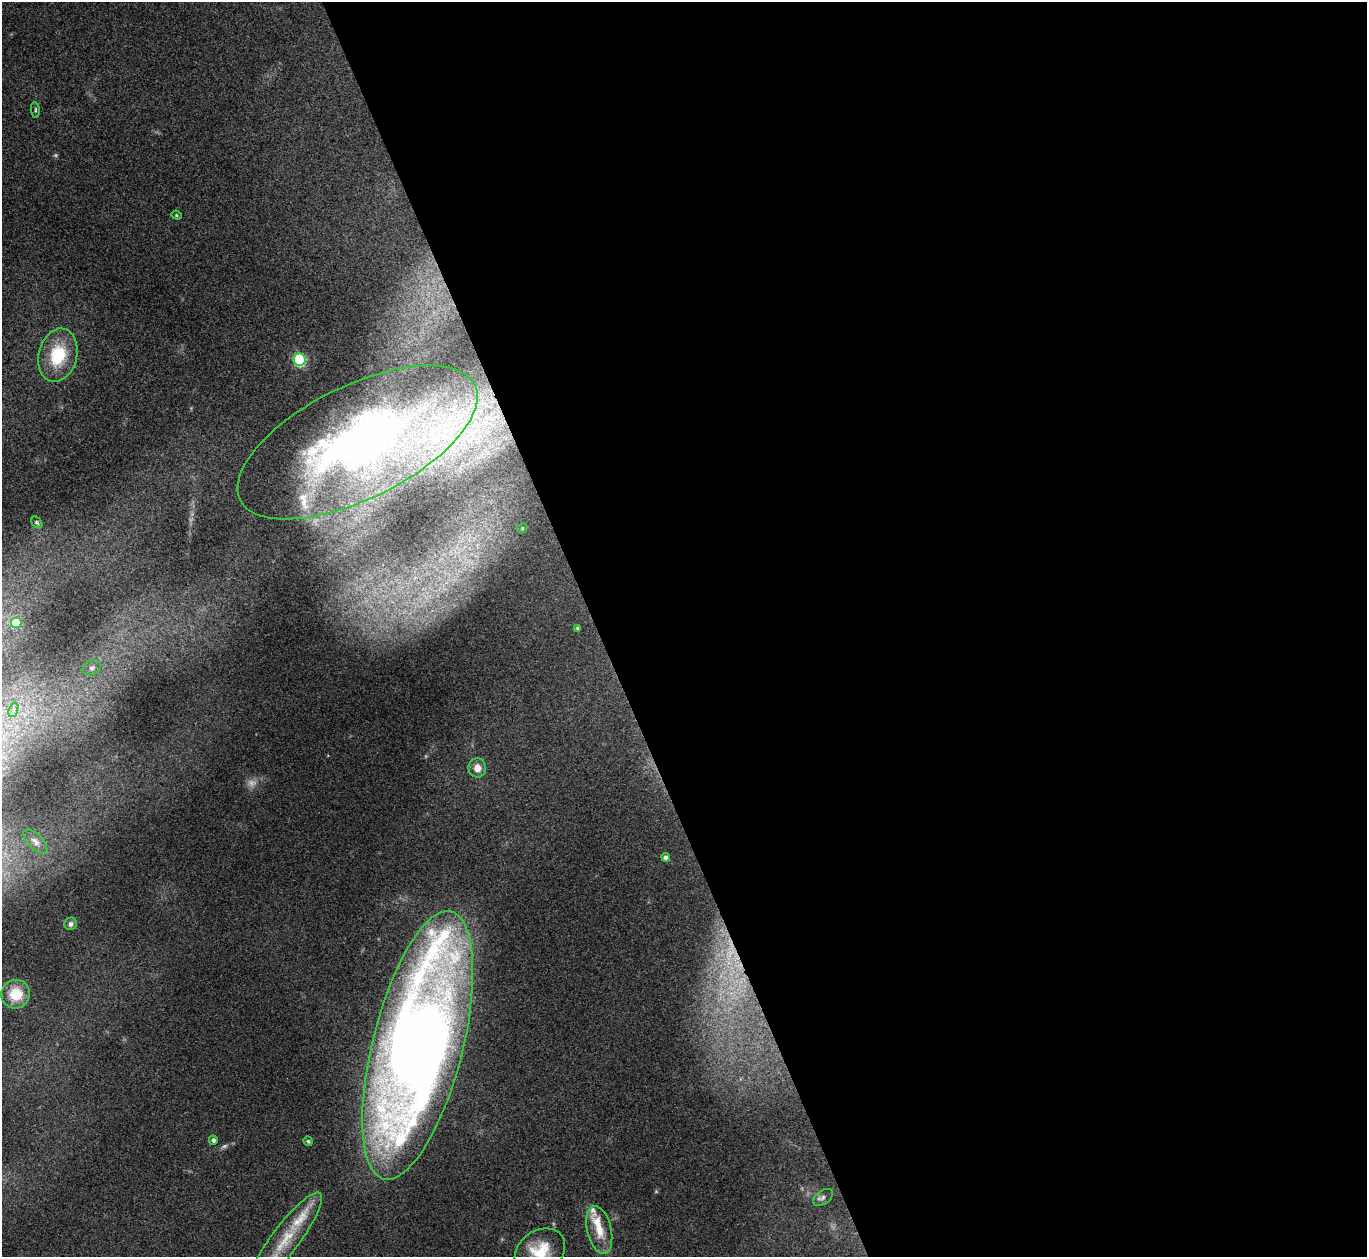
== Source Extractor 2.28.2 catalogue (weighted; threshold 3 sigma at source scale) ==
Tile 8 of 4 x 4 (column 4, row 2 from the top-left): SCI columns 4098-5462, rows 2661-3915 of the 5462 x 5449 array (HDU 1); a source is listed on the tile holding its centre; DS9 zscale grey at full resolution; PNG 1369 x 1259 px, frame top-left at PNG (2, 2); each listed source drawn as its Kron ellipse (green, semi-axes under 4 px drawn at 4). Shown black and unused: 56% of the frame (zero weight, under 3 of 4 exposures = <1% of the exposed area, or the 3 px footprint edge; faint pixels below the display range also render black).
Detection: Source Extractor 2.28.2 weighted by HDU 2 'WHT'; one run over the whole footprint, this tile lists its part. Background 0.111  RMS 0.0065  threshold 0.0294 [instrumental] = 3 sigma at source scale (4.5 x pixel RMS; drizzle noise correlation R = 1.50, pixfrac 1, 0.05/0.05 arcsec/px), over >= 5 px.
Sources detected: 31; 4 too faint to see at this stretch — neither listed nor drawn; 4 inside a brighter listed object's ellipse — not listed separately; the other 23 listed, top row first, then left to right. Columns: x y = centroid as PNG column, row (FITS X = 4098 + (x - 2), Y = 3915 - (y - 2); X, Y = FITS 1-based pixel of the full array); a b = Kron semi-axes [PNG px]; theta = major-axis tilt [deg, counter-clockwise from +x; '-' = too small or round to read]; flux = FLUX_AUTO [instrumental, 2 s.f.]
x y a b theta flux
35 110 8 4 -82 1
177 215 5 4 - 0.85
58 355 27 19 76 31
300 360 6 6 - 69
357 442 131 56 26 430
37 522 7 4 -49 0.96
522 528 5 4 - 0.84
16 623 5 5 - 23
577 628 3 3 - 1.1
92 668 9 7 27 2.4
13 710 7 4 71 2.3
477 768 9 9 - 5.7
35 841 15 7 -45 3.8
666 857 4 4 - 2.2
71 924 6 6 - 2.3
16 994 15 14 - 19
418 1045 138 45 76 1200
213 1140 4 4 - 2.3
308 1141 5 4 - 0.96
823 1197 11 7 36 2.2
599 1230 24 12 -77 13
285 1240 58 14 53 29
540 1251 27 21 35 23
Isophote crosses this tile's border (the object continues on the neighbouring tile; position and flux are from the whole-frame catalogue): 2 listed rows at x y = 285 1240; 540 1251